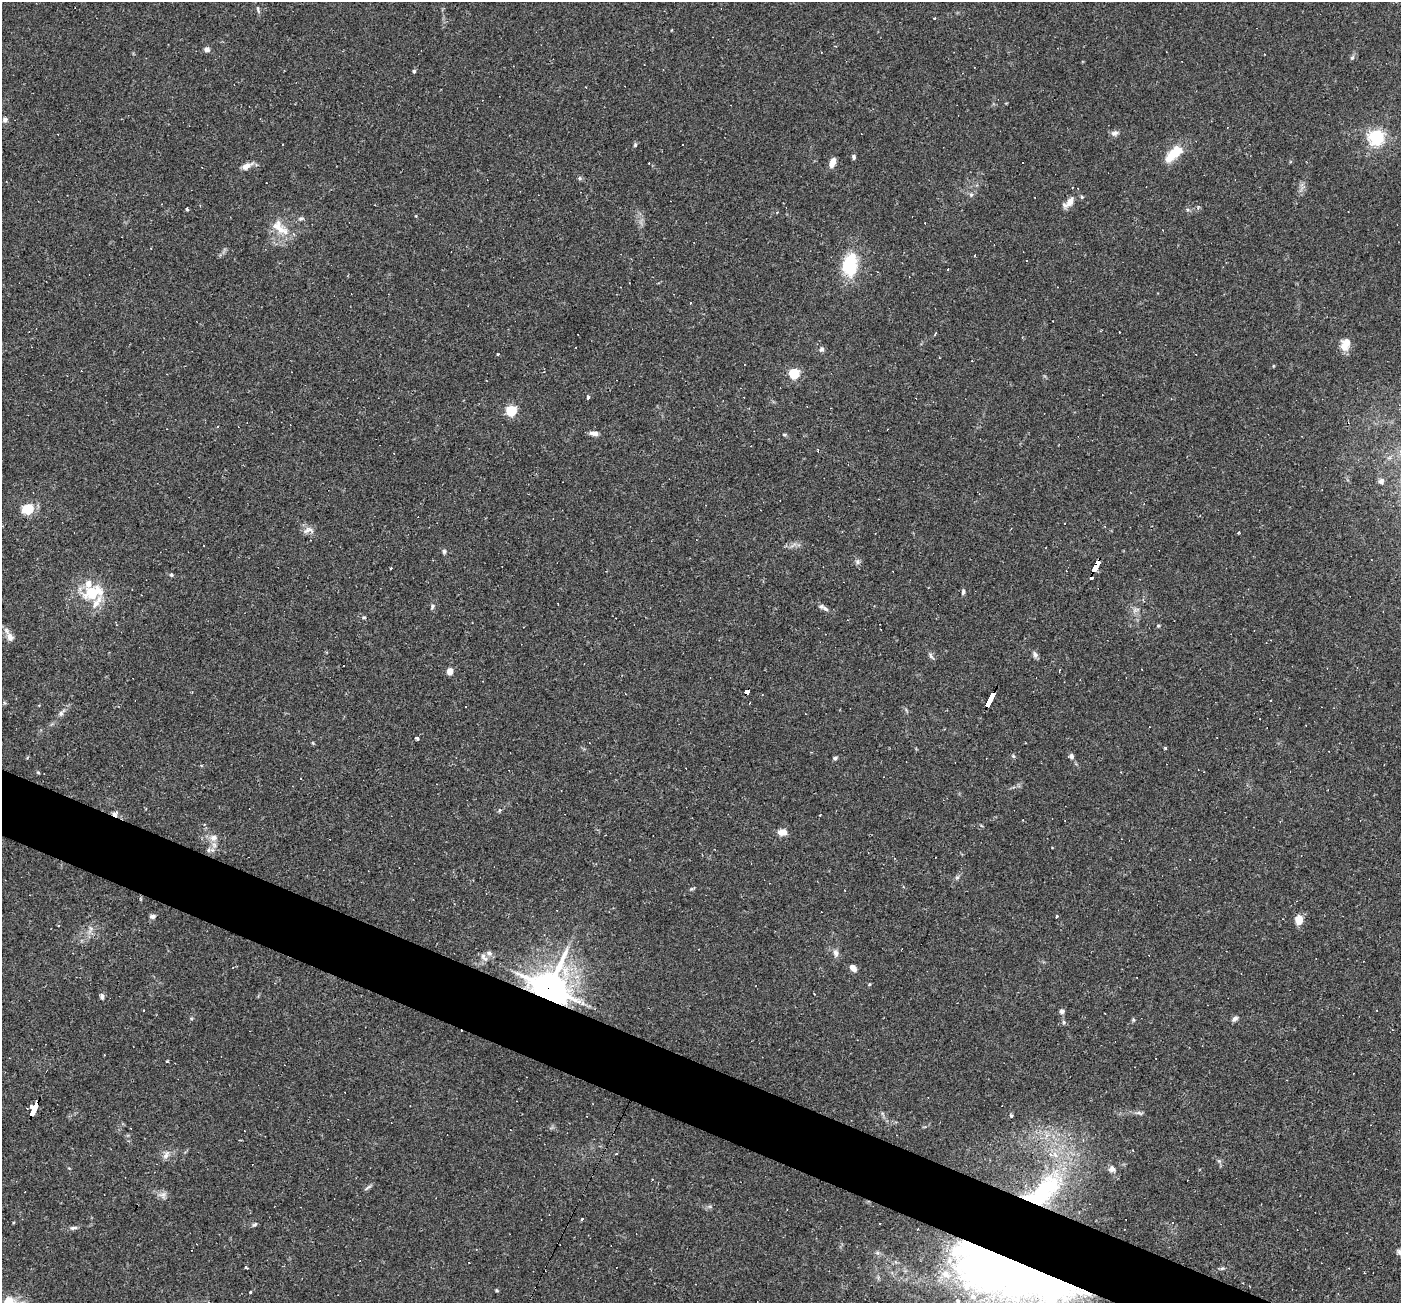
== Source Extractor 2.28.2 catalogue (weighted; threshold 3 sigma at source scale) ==
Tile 6 of 4 x 4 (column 2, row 2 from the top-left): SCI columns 1400-2798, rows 2873-4173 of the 5597 x 5610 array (HDU 1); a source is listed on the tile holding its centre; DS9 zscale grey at full resolution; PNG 1403 x 1305 px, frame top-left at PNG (2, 2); no overlay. Shown black and unused: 4% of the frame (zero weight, under 2 of 3 exposures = <1% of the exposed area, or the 3 px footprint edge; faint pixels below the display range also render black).
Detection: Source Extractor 2.28.2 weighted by HDU 2 'WHT'; one run over the whole footprint, this tile lists its part. Background 0.0261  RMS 0.0043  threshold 0.0194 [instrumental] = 3 sigma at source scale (4.5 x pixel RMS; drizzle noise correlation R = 1.50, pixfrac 1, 0.05/0.05 arcsec/px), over >= 5 px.
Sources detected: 140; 3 inside a brighter object's white glare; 25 cosmic-ray / hot-pixel residue — not listed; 10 inside a brighter listed object's ellipse — not listed separately; the other 102 listed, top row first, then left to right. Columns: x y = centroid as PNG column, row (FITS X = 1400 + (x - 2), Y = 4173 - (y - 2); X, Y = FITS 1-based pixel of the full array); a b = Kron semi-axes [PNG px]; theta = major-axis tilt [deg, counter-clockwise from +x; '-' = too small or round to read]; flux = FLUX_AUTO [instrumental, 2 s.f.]
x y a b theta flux
258 9 10 4 -76 0.88
934 18 3 3 - 0.37
207 49 7 6 - 1.6
1352 58 6 5 - 0.79
414 71 4 4 - 0.71
5 120 6 5 - 1.2
1115 133 9 7 22 1.5
1376 137 6 6 - 110
635 145 6 5 - 0.62
1174 153 24 10 43 11
854 157 6 4 -74 0.89
832 162 11 6 66 3.2
649 163 2 2 - 0.27
246 166 13 7 28 2.9
580 178 6 5 - 0.67
1034 197 3 2 - 0.41
1069 202 18 8 45 4
187 209 4 3 - 1.3
777 212 4 3 - 0.34
301 218 6 4 1 0.72
280 228 29 12 -43 7.8
850 265 26 17 87 21
948 269 3 2 - 0.47
690 303 3 2 - 0.24
935 334 4 2 - 0.78
1344 347 13 8 -62 3.8
822 349 7 6 - 1.1
498 354 3 3 - 1
794 374 5 5 - 36
588 398 4 3 - 2.9
511 410 5 5 - 38
594 433 11 6 -7 1.9
784 434 6 3 -19 0.53
818 450 4 3 - 0.44
1381 481 6 6 - 1.2
28 509 6 5 - 18
308 530 15 7 18 2.4
1238 532 3 2 - 0.5
444 551 7 5 -76 0.81
857 562 7 6 - 1.1
1096 567 13 4 61 120
171 575 5 4 - 0.62
963 592 7 4 82 0.91
93 593 24 16 17 16
432 606 8 4 82 0.78
825 608 10 6 -37 1.5
1135 610 9 4 16 1
364 617 5 4 - 0.54
1158 626 4 4 - 0.54
10 637 13 9 -62 3
1035 655 9 6 -77 1.3
931 656 11 4 -54 1.1
450 671 4 4 - 7.7
746 692 5 4 - 32
989 700 14 3 63 160
1270 700 3 2 - 0.66
465 706 3 3 - 2
61 713 8 6 75 1.2
417 738 3 3 - 4.6
1165 748 4 4 - 0.5
1013 756 6 4 -45 0.54
1071 756 7 6 - 1.3
835 758 6 4 19 0.83
38 772 5 3 - 0.42
115 814 8 7 - 1.6
782 832 8 6 -1 4.9
214 838 10 8 32 2.5
208 850 7 4 89 0.92
844 890 3 2 - 0.33
152 916 6 5 - 1.2
1056 916 3 3 - 1.4
1299 920 10 7 83 5.1
90 929 10 4 77 1.4
489 953 8 7 - 1.8
836 953 9 7 -76 1.8
853 968 7 5 -45 3.2
549 988 12 11 - 770
102 997 7 5 86 1.1
144 1010 3 2 - 0.29
1062 1011 6 6 - 1.2
1235 1019 8 6 34 1.3
1133 1020 6 4 -71 0.58
1064 1022 6 4 -89 0.61
33 1110 14 3 64 87
1138 1113 7 4 18 0.9
1011 1115 4 3 - 0.85
166 1155 14 6 61 1.9
1219 1161 5 5 - 0.71
1112 1169 8 8 - 2
367 1188 9 4 41 0.91
1043 1191 62 28 39 56
163 1195 10 9 - 2
582 1219 3 3 - 2.1
255 1224 8 5 35 0.77
74 1228 11 4 9 1.1
918 1229 3 2 - 0.35
1400 1252 11 9 5 2.6
246 1267 4 2 - 0.82
1222 1268 6 4 2 0.68
1037 1283 133 48 -2 280
497 1290 5 4 - 0.5
250 1292 3 3 - 1.5
Overlapping masked pixels (flux is a lower limit): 8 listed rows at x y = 1096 567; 746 692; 989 700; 115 814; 549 988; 33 1110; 1043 1191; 1037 1283
Isophote crosses this tile's border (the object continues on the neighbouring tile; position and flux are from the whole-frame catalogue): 2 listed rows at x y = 1400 1252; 1037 1283